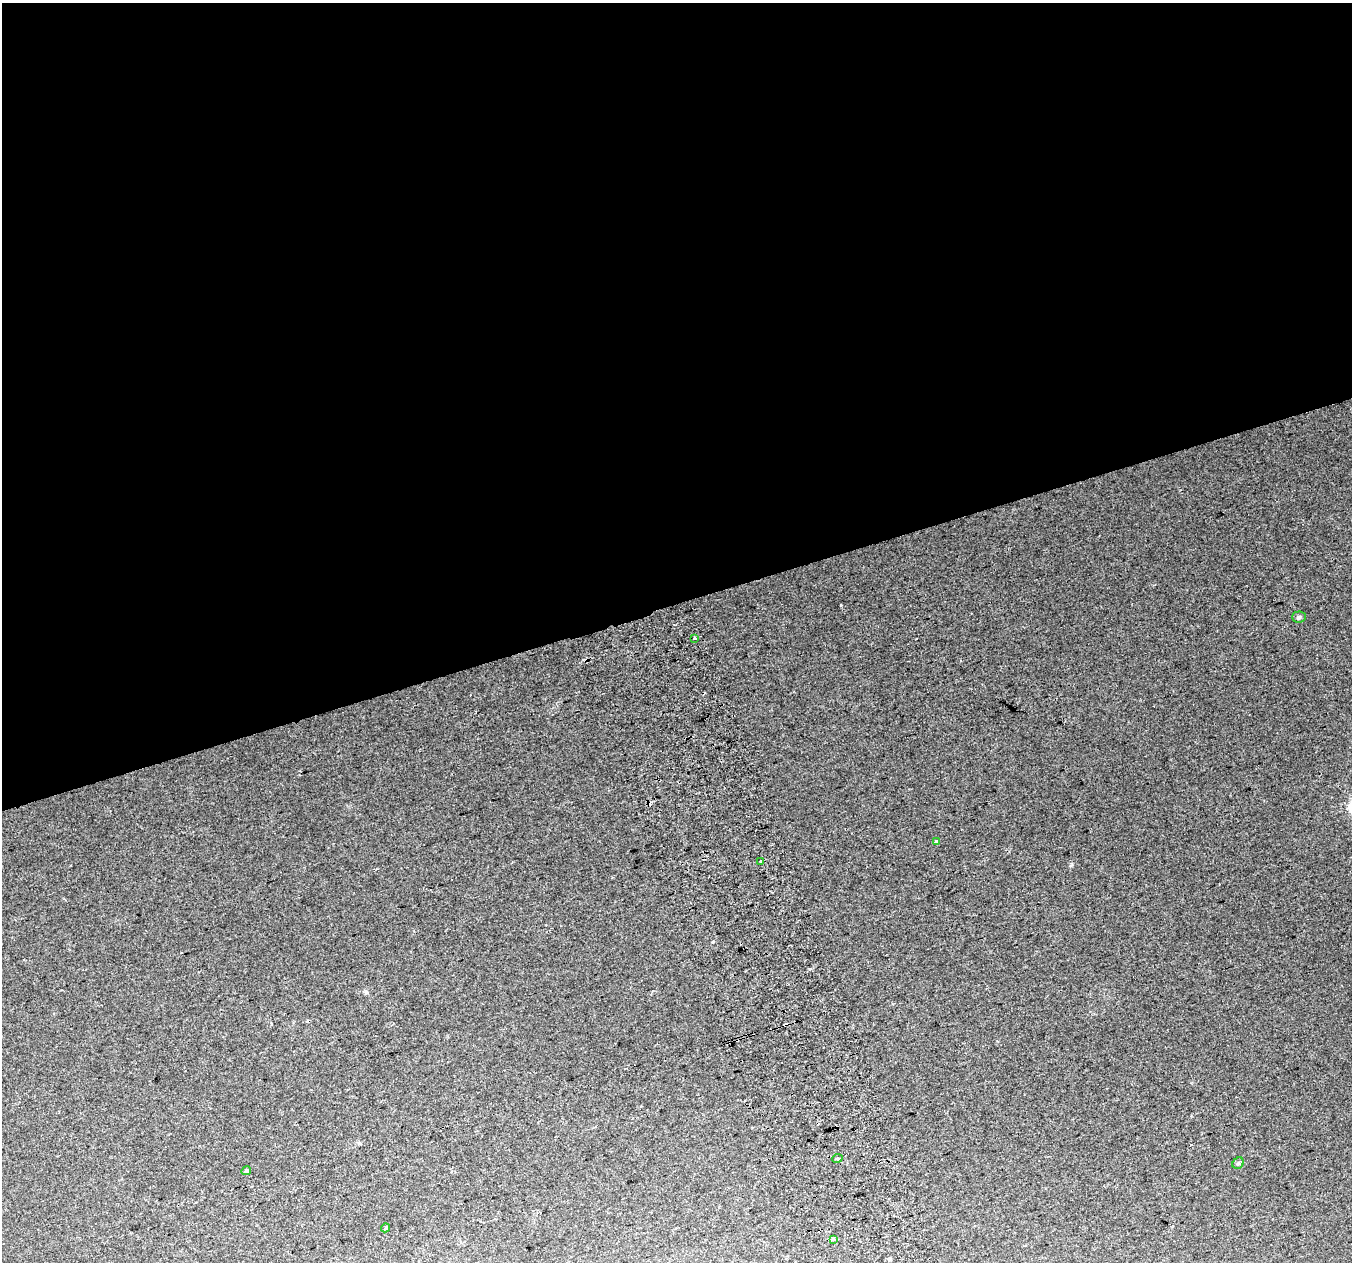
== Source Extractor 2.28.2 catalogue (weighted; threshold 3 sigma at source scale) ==
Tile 2 of 4 x 4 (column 2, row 1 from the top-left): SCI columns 1394-2743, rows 3914-5173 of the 5483 x 5253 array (HDU 1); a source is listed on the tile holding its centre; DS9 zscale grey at full resolution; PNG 1354 x 1264 px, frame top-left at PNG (2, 3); each listed source drawn as its Kron ellipse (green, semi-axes under 4 px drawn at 4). Shown black and unused: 48% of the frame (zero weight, under 2 of 3 exposures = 2% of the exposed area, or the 3 px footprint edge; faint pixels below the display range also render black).
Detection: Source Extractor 2.28.2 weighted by HDU 2 'WHT'; one run over the whole footprint, this tile lists its part. Background 0.0336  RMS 0.0096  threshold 0.0434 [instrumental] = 3 sigma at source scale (4.5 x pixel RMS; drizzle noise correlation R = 1.50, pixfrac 1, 0.0396/0.0396 arcsec/px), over >= 5 px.
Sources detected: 13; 4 cosmic-ray / hot-pixel residue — neither listed nor drawn; the other 9 listed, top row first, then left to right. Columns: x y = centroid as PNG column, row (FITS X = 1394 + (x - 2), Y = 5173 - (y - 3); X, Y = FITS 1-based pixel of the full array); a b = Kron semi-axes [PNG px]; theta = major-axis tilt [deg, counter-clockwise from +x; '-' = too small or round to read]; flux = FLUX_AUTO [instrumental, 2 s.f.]
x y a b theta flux
1299 617 7 5 1 1.8
695 638 3 3 - 4.6
936 841 3 3 - 8.4
761 861 3 2 - 1.8
837 1159 5 3 - 1.1
1238 1163 6 5 - 1.6
246 1171 5 4 - 1.7
386 1228 4 3 - 1.1
833 1239 4 3 - 26